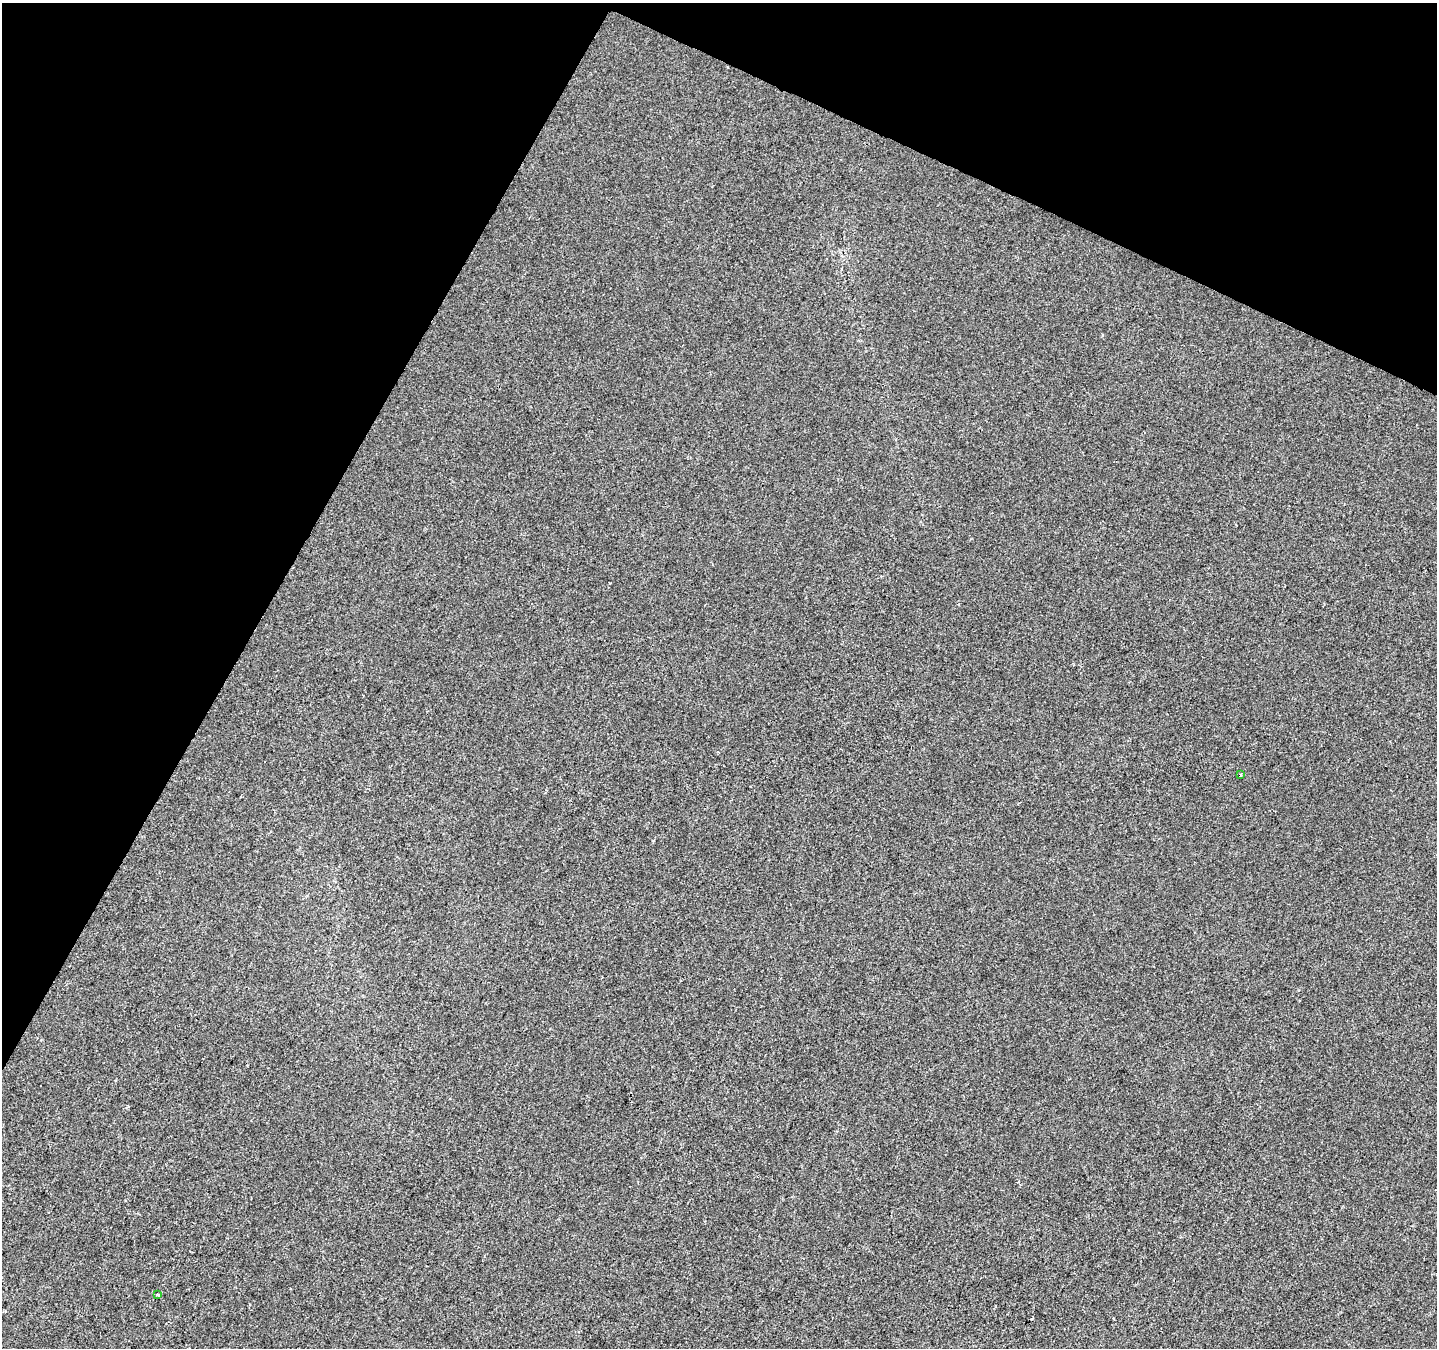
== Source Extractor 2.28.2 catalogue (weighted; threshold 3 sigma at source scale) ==
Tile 2 of 4 x 4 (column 2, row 1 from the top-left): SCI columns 1437-2871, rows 4238-5583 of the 5749 x 5849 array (HDU 1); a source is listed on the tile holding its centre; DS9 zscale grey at full resolution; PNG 1439 x 1350 px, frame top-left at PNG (2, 3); each listed source drawn as its Kron ellipse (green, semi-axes under 4 px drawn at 4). Shown black and unused: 25% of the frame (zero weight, under 2 of 3 exposures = <1% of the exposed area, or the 3 px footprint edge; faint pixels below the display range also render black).
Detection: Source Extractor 2.28.2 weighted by HDU 2 'WHT'; one run over the whole footprint, this tile lists its part. Background 5.63e-04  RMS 0.0042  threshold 0.0188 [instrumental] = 3 sigma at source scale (4.5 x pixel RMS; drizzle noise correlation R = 1.50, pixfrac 1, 0.0396/0.0396 arcsec/px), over >= 5 px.
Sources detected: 3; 1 cosmic-ray / hot-pixel residue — neither listed nor drawn; the other 2 listed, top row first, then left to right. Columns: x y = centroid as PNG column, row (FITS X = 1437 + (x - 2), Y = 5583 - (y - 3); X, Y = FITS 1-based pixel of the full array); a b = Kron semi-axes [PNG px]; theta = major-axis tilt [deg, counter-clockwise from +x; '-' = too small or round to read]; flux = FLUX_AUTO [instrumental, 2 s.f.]
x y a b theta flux
1241 775 3 2 - 0.55
158 1294 3 3 - 1.2